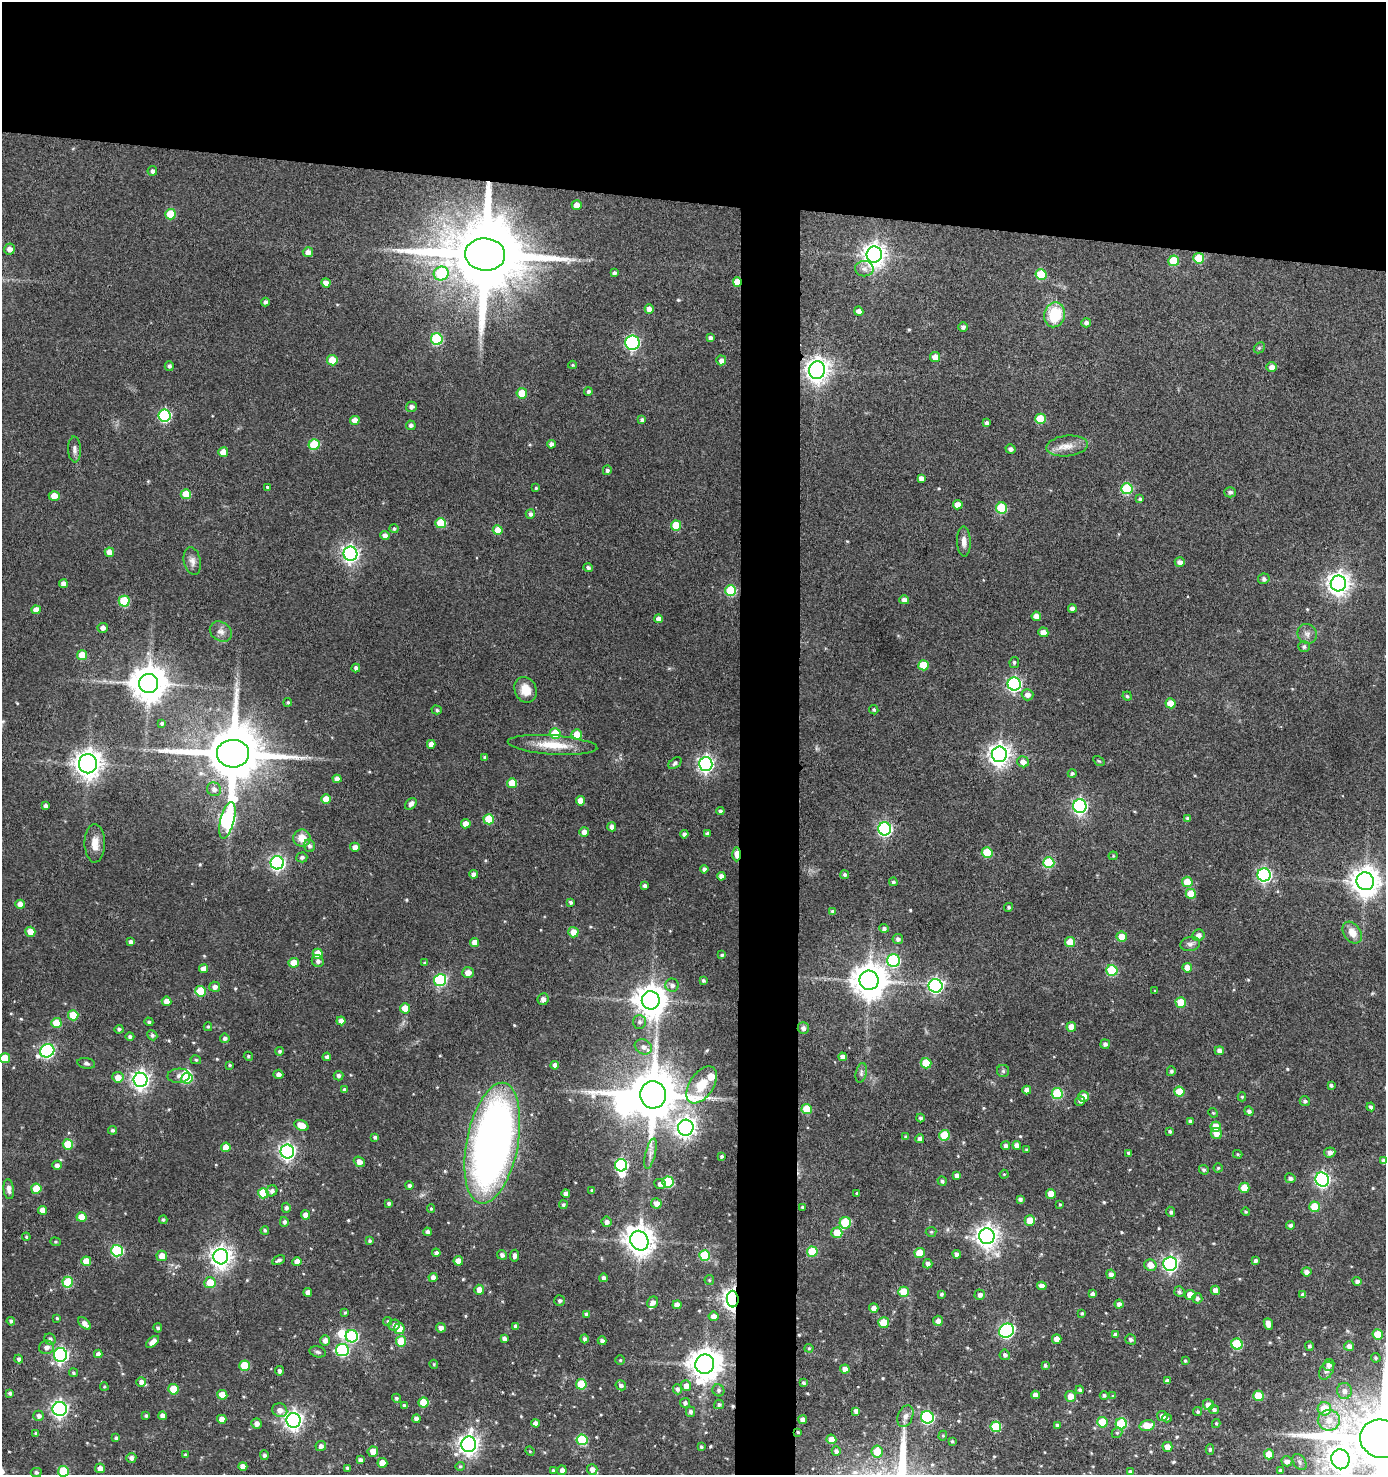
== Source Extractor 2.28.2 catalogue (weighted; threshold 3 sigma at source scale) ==
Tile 2 of 3 x 3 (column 2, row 1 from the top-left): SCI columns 1488-2871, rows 2951-4423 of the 4449 x 4424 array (HDU 1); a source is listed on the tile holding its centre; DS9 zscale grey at full resolution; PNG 1388 x 1477 px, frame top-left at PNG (2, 2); each listed source drawn as its Kron ellipse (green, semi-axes under 4 px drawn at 4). Shown black and unused: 17% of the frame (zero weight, under 3 of 5 exposures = <1% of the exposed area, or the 3 px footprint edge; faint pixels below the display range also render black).
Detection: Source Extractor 2.28.2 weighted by HDU 2 'WHT'; one run over the whole footprint, this tile lists its part. Background 0.0972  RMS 0.007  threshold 0.0317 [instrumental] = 3 sigma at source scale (4.5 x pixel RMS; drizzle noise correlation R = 1.50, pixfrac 1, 0.05/0.05 arcsec/px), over >= 5 px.
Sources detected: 559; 5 inside a brighter object's white glare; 1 cosmic-ray / hot-pixel residue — neither listed nor drawn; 3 inside a brighter listed object's ellipse — not listed separately; of the other 550, all 500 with FLUX_AUTO >= 0.786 (the completeness limit of this list) listed and drawn (50 fainter detections not listed), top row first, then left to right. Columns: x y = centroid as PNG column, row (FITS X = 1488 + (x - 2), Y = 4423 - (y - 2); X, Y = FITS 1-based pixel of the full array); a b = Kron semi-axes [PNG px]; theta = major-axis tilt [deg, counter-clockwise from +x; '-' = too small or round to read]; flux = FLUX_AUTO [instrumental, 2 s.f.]
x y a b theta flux
152 171 5 5 - 2.2
577 205 5 5 - 6.3
170 214 5 5 - 24
10 249 5 5 - 3.5
308 252 5 5 - 4.4
485 254 20 16 -6 10000
874 255 8 7 - 590
1199 258 5 5 - 19
1174 261 5 5 - 24
864 269 9 8 - 3.5
441 273 7 7 - 37
614 273 4 4 - 2
1041 274 5 5 - 24
737 282 5 4 - 13
326 283 5 4 - 4.9
265 302 4 4 - 1.8
649 309 4 4 - 5.1
859 311 4 4 - 4.1
1055 315 12 10 74 29
1086 323 5 4 - 2.3
963 327 5 4 - 1.9
710 338 4 4 - 2.1
437 339 6 5 - 52
633 343 7 7 - 110
1259 348 6 4 44 0.94
935 357 5 5 - 5.8
332 360 5 5 - 15
721 360 5 5 - 3.4
572 365 4 3 - 0.8
169 366 4 4 - 1.7
1272 367 5 4 - 4.2
817 370 9 8 - 560
588 391 4 4 - 1.7
522 393 5 5 - 14
411 407 5 5 - 2.8
165 416 6 6 - 80
1040 419 5 5 - 22
355 420 5 4 - 5.8
642 420 4 4 - 1.9
987 423 4 4 - 2.1
411 425 5 4 - 2.1
314 444 5 5 - 33
551 444 4 4 - 3.3
1067 446 21 10 6 8.3
75 449 13 6 -87 2.9
1010 449 5 4 - 2.4
223 452 5 5 - 9
607 470 5 4 - 1.7
921 478 4 4 - 3.2
267 487 4 3 - 0.88
536 488 4 4 - 1.1
1127 489 6 5 - 50
1230 492 6 5 - 2
186 494 5 5 - 17
54 496 5 5 - 7.5
1140 499 4 4 - 1.2
958 505 5 4 - 5.8
1002 508 5 5 - 33
530 514 4 4 - 2
441 523 5 5 - 25
676 526 5 5 - 19
394 529 4 4 - 1.4
498 530 5 5 - 11
385 535 4 4 - 3.8
964 542 15 7 -88 4.7
109 552 5 4 - 6.8
350 554 7 7 - 240
192 561 14 8 -79 4.1
1180 562 5 5 - 3.2
588 568 5 4 - 2
1264 579 5 5 - 1.8
1338 583 8 7 - 520
63 584 4 4 - 4.2
731 590 5 5 - 41
904 600 5 4 - 3.4
124 601 5 5 - 34
1072 608 4 4 - 2.8
36 610 4 4 - 5.9
1036 616 5 4 - 6.3
659 619 4 4 - 4.6
103 628 5 5 - 3.2
221 632 12 9 -34 4.2
1043 632 5 5 - 4.8
1307 634 10 9 - 3.8
1304 647 6 5 - 1.8
82 655 5 5 - 12
1014 662 5 5 - 1.2
924 665 5 5 - 19
356 668 4 4 - 2.2
149 683 9 9 - 1800
1014 684 6 6 - 140
525 690 13 11 -66 10
1027 695 6 5 - 4.1
1127 696 4 4 - 0.87
288 702 4 4 - 1.1
1170 703 5 5 - 9.4
437 710 5 4 - 1.3
874 710 5 4 - 1.2
162 723 4 4 - 1.4
555 734 5 5 - 22
577 734 5 5 - 13
431 744 4 4 - 4.4
552 745 45 9 -4 18
233 754 16 14 -2 5800
999 754 8 7 - 480
485 757 4 3 - 1.6
1099 761 6 4 -32 0.82
1023 762 6 5 - 4.6
675 763 7 5 37 1.9
88 764 9 9 - 660
706 764 7 6 - 220
1072 773 4 4 - 1.5
337 779 4 4 - 4.1
512 783 5 5 - 13
214 789 7 6 - 3.3
326 799 5 4 - 8.5
580 801 5 4 - 6.3
411 804 7 4 44 3.2
46 806 4 4 - 2.6
1080 806 7 6 - 160
720 811 4 4 - 1.7
1188 818 4 4 - 1.6
489 819 5 5 - 25
227 820 18 7 76 150
466 824 5 4 - 6.5
612 827 5 4 - 2.9
885 829 6 6 - 130
584 832 5 5 - 4.6
684 834 4 4 - 2
708 834 4 3 - 2.3
302 838 8 8 - 8.5
95 843 19 10 -89 7.8
309 846 6 5 - 2.3
355 847 5 4 - 4.1
987 852 5 5 - 23
736 854 7 3 -89 16
1113 856 4 4 - 0.81
302 857 5 5 - 2
277 863 6 6 - 180
1049 863 5 5 - 39
704 869 4 4 - 2
474 874 4 4 - 3.5
845 875 4 4 - 1.9
1264 875 6 6 - 140
721 876 4 4 - 3.5
1365 881 9 8 - 920
893 882 4 4 - 1.4
1187 882 5 5 - 13
645 886 4 4 - 2.1
1191 894 5 5 - 17
571 902 4 3 - 1.7
20 904 4 4 - 5.9
1009 907 4 4 - 1.2
833 911 4 4 - 2.1
884 928 4 4 - 1.8
30 932 5 5 - 9.3
573 932 5 5 - 7.1
1352 933 12 8 -56 7.4
1198 935 6 6 - 3.7
1122 937 5 5 - 10
898 939 5 5 - 2.1
131 942 4 4 - 2.6
475 942 4 4 - 5.8
1070 942 5 5 - 15
1190 944 10 7 9 2.8
318 954 5 5 - 12
722 955 4 3 - 1.2
318 961 6 5 - 2.3
893 961 6 6 - 67
294 963 5 5 - 12
425 963 4 4 - 1
1187 968 5 5 - 7.2
203 969 4 4 - 5.3
1112 970 5 5 - 42
468 972 6 5 - 5.7
440 980 6 6 - 70
703 980 4 4 - 1.4
869 980 9 9 - 1500
672 985 7 6 - 3
935 986 7 6 - 150
215 987 5 5 - 3.4
201 991 5 5 - 24
1155 991 3 3 - 0.8
543 999 6 5 - 3.4
651 1000 9 9 - 1200
167 1001 5 4 - 5.6
1181 1002 5 5 - 18
405 1008 5 5 - 12
73 1015 5 5 - 17
341 1021 4 4 - 4
149 1022 4 4 - 1.4
639 1022 7 6 - 2.4
56 1023 5 5 - 12
208 1027 4 4 - 1
1071 1027 5 5 - 7.9
803 1028 6 5 - 2.6
119 1029 4 4 - 1.5
152 1035 5 4 - 1.5
130 1037 4 4 - 1.6
225 1038 5 4 - 2.3
1105 1044 5 5 - 2.1
643 1047 9 7 -30 3.4
47 1051 7 6 - 130
280 1051 4 4 - 1.5
1219 1051 5 4 - 3.2
248 1056 5 4 - 1.1
327 1057 4 4 - 2
843 1057 4 4 - 3.4
5 1058 5 5 - 15
196 1060 5 4 - 1.1
86 1063 9 5 -11 1.8
926 1063 5 5 - 20
230 1065 3 3 - 0.87
555 1065 4 4 - 3.6
1003 1071 6 6 - 1.4
1171 1071 5 4 - 1.6
861 1073 10 5 77 2
278 1074 5 5 - 3
179 1076 11 7 3 3.2
338 1076 5 4 - 1.8
118 1077 5 5 - 7.4
187 1078 5 5 - 34
140 1080 7 7 - 320
702 1085 21 12 56 16
1331 1085 4 4 - 1.6
344 1090 4 4 - 2.2
1027 1090 4 4 - 3.6
1179 1092 5 5 - 15
1057 1094 5 5 - 35
653 1095 14 13 - 3700
1084 1096 5 5 - 4.9
1242 1097 4 4 - 0.98
1080 1101 5 4 - 1.7
1305 1101 5 5 - 1.6
1371 1107 4 4 - 2
807 1109 5 5 - 19
1249 1111 5 4 - 2
1213 1113 5 4 - 0.86
920 1118 4 4 - 1.6
1190 1121 4 4 - 1.6
301 1125 7 5 -26 8.1
1216 1127 5 5 - 12
686 1128 8 7 - 330
112 1130 4 4 - 1.6
1170 1131 4 4 - 1.4
1216 1134 6 5 - 4.2
944 1135 5 5 - 24
375 1137 4 3 - 1.5
906 1137 4 4 - 1.6
920 1139 4 4 - 3.5
492 1143 61 26 79 490
68 1144 5 5 - 21
1017 1145 4 4 - 3.4
1006 1146 4 4 - 2.5
226 1147 5 5 - 9.9
1026 1149 4 4 - 0.88
287 1151 7 6 - 230
1330 1152 5 5 - 3
1129 1153 4 3 - 1.6
650 1154 16 5 76 3.9
1238 1154 5 4 - 0.88
721 1156 3 3 - 1.2
1384 1161 4 4 - 3.1
359 1162 6 5 - 4.6
57 1165 4 4 - 2.7
621 1165 6 6 - 95
1218 1168 4 4 - 0.89
1204 1170 5 4 - 1.6
1004 1174 4 4 - 0.8
957 1176 4 4 - 3.8
1290 1178 5 4 - 2.4
1322 1179 7 6 - 170
942 1181 5 4 - 1.5
668 1182 5 5 - 34
660 1184 5 5 - 2.4
409 1185 4 4 - 1.8
1244 1188 5 5 - 12
9 1189 10 5 -83 3
36 1189 5 5 - 17
592 1190 4 3 - 1.1
272 1191 6 5 - 2.3
263 1193 5 5 - 27
857 1193 4 3 - 0.81
566 1194 4 4 - 3.7
1051 1194 5 5 - 10
1020 1199 4 4 - 1.7
389 1203 4 3 - 1.5
656 1203 5 5 - 4.4
1060 1204 4 3 - 0.86
563 1205 4 4 - 1.6
802 1207 3 3 - 0.92
1315 1207 5 5 - 20
286 1208 5 4 - 1.9
431 1209 4 4 - 0.83
42 1210 4 4 - 4.8
1171 1212 5 4 - 1.5
1246 1212 4 4 - 1
305 1215 4 4 - 4.4
81 1217 5 4 - 11
163 1220 4 4 - 1.2
1030 1220 5 5 - 11
284 1222 5 4 - 1.9
607 1222 5 5 - 2.5
845 1223 6 5 - 31
1290 1225 4 4 - 1.9
265 1230 4 4 - 1.3
427 1232 4 4 - 2.3
931 1232 5 5 - 0.88
837 1233 5 5 - 13
987 1236 8 7 - 510
26 1237 4 3 - 0.88
369 1241 4 4 - 1.1
639 1241 10 8 -59 950
55 1242 5 4 - 0.93
117 1251 6 6 - 64
812 1252 5 5 - 27
436 1253 4 4 - 2.3
920 1253 5 5 - 14
957 1254 4 4 - 2.5
502 1255 5 4 - 2.3
704 1255 5 5 - 29
162 1256 5 5 - 6.9
514 1256 6 4 83 2.5
221 1257 7 7 - 460
279 1260 6 4 29 1.9
86 1261 5 5 - 10
458 1261 4 4 - 6.5
1256 1261 4 4 - 2.1
297 1262 4 4 - 5.6
928 1264 4 4 - 2.5
1170 1264 7 7 - 180
1150 1265 6 5 - 6.2
1306 1272 5 4 - 3.3
1111 1274 5 4 - 3
433 1277 4 4 - 3.7
603 1278 4 4 - 2.3
709 1280 5 4 - 0.9
1357 1281 4 4 - 2.4
68 1282 5 5 - 28
210 1283 6 5 - 14
1042 1286 5 4 - 4.6
479 1290 5 5 - 6.2
1215 1290 5 4 - 4.3
308 1292 4 4 - 3.4
904 1292 5 5 - 14
1179 1292 5 5 - 1.6
942 1294 4 3 - 1.3
1092 1294 4 4 - 2.1
980 1295 5 5 - 2.9
1190 1295 5 5 - 8.4
1303 1295 4 4 - 2.6
1197 1298 5 5 - 1.8
733 1299 8 6 -87 360
560 1301 5 5 - 1.7
653 1302 6 5 - 3.1
1119 1304 4 4 - 2.5
677 1305 4 4 - 5
874 1308 5 4 - 4
345 1313 4 3 - 0.85
1082 1313 3 3 - 1
586 1314 4 4 - 2.1
714 1316 5 5 - 4
57 1318 3 3 - 0.89
11 1321 4 4 - 1.9
388 1321 4 4 - 1.2
938 1321 5 5 - 3.3
85 1323 7 4 -45 3.9
884 1323 5 5 - 17
1268 1324 6 4 -67 4.8
394 1325 6 5 - 3.1
516 1326 4 4 - 2.5
158 1328 4 4 - 1.4
441 1328 5 4 - 3.1
399 1329 5 5 - 11
1006 1331 8 6 28 150
1378 1334 5 5 - 14
1115 1335 4 4 - 1.7
352 1336 6 6 - 66
504 1338 4 3 - 2.4
50 1339 6 5 - 2.1
584 1339 4 4 - 1.8
1057 1339 5 5 - 4.3
1131 1339 5 5 - 2
325 1340 5 5 - 3.6
401 1341 5 5 - 21
602 1341 4 4 - 2.1
153 1342 8 4 42 5.1
1237 1344 5 5 - 39
1309 1346 5 4 - 1.4
1349 1346 5 5 - 3.2
46 1347 7 6 - 3.6
809 1348 4 4 - 0.85
342 1350 6 6 - 74
318 1352 8 5 -11 1.7
98 1354 4 4 - 3
60 1355 7 6 - 170
1005 1355 5 5 - 2.1
1376 1358 5 4 - 1.2
19 1359 4 4 - 2.1
620 1360 4 4 - 0.95
1185 1361 3 3 - 0.97
434 1364 4 3 - 0.91
705 1364 10 9 - 1100
1045 1365 3 3 - 1.4
1329 1365 6 5 - 3.1
244 1366 5 5 - 20
845 1369 5 4 - 4.2
279 1371 5 4 - 2
1326 1371 9 6 60 2.6
74 1373 4 4 - 1.2
1167 1381 4 4 - 2.4
141 1382 5 5 - 3.1
803 1383 4 4 - 1.4
581 1384 5 5 - 24
621 1385 5 4 - 2.2
686 1386 5 5 - 5.4
104 1387 4 3 - 0.79
173 1389 5 5 - 16
677 1389 5 4 - 2.2
718 1390 6 5 - 1.5
1080 1390 4 4 - 1.5
1344 1391 8 7 - 3.8
10 1393 4 4 - 1.6
222 1395 5 4 - 11
1035 1395 4 4 - 3.7
1104 1395 4 4 - 1.4
1071 1396 5 5 - 6.5
1113 1396 4 4 - 0.94
1258 1396 5 5 - 16
396 1398 4 4 - 1.4
423 1402 5 5 - 16
685 1403 5 5 - 2
719 1404 5 4 - 1.6
1208 1405 5 5 - 4.5
404 1406 4 3 - 1.9
60 1409 7 7 - 240
1324 1409 7 6 - 14
280 1410 7 6 - 4.4
1214 1410 5 4 - 1.8
856 1411 4 4 - 2.7
691 1412 5 4 - 2
1198 1412 4 4 - 1.1
39 1416 5 5 - 2.9
146 1416 3 3 - 1.1
162 1416 4 4 - 4.2
905 1416 11 7 68 3.7
1162 1416 5 5 - 3.5
927 1417 6 6 - 94
1167 1418 5 4 - 0.96
222 1419 4 4 - 6
416 1419 4 4 - 2.6
294 1420 7 7 - 350
803 1420 4 4 - 3.3
1329 1420 11 10 - 9
1102 1422 5 5 - 19
257 1423 5 5 - 3.5
536 1423 4 4 - 3.7
1216 1423 4 4 - 0.8
1121 1424 5 5 - 39
1057 1425 4 4 - 1.1
1147 1425 7 5 14 13
996 1427 5 5 - 29
798 1432 4 3 - 0.8
36 1433 4 4 - 1.4
1117 1433 5 5 - 1.2
943 1436 5 4 - 0.88
116 1438 4 3 - 1.5
831 1439 5 5 - 6.2
1382 1439 22 19 -14 9800
582 1440 5 5 - 39
952 1441 4 4 - 0.87
469 1444 8 7 - 400
321 1446 5 5 - 2.8
701 1447 3 3 - 1.2
1167 1447 5 5 - 5.3
1210 1450 5 4 - 1.2
530 1451 5 4 - 0.85
836 1451 5 4 - 2.2
373 1452 5 5 - 5.9
877 1452 6 5 - 15
1269 1454 5 5 - 10
185 1455 3 3 - 1.2
264 1455 5 4 - 2.3
131 1458 5 5 - 2.8
1340 1459 10 9 - 640
360 1460 4 4 - 2.5
1287 1461 5 5 - 2.7
1299 1462 9 6 -55 1.9
382 1463 5 5 - 8.8
243 1466 4 4 - 4.6
460 1466 5 4 - 0.9
100 1468 5 5 - 4.3
347 1468 4 3 - 1.7
592 1469 5 5 - 3.8
562 1470 5 4 - 3.2
1281 1470 4 3 - 1.9
63 1471 5 5 - 31
553 1471 4 3 - 1.2
36 1472 5 4 - 1.6
1130 1472 4 4 - 1.9
Overlapping masked pixels (flux is a lower limit): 5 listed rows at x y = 485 254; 737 282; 736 854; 733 1299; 798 1432
Isophote crosses this tile's border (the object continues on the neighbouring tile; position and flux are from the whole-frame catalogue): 5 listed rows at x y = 5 1058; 1384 1161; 1382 1439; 1340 1459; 63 1471